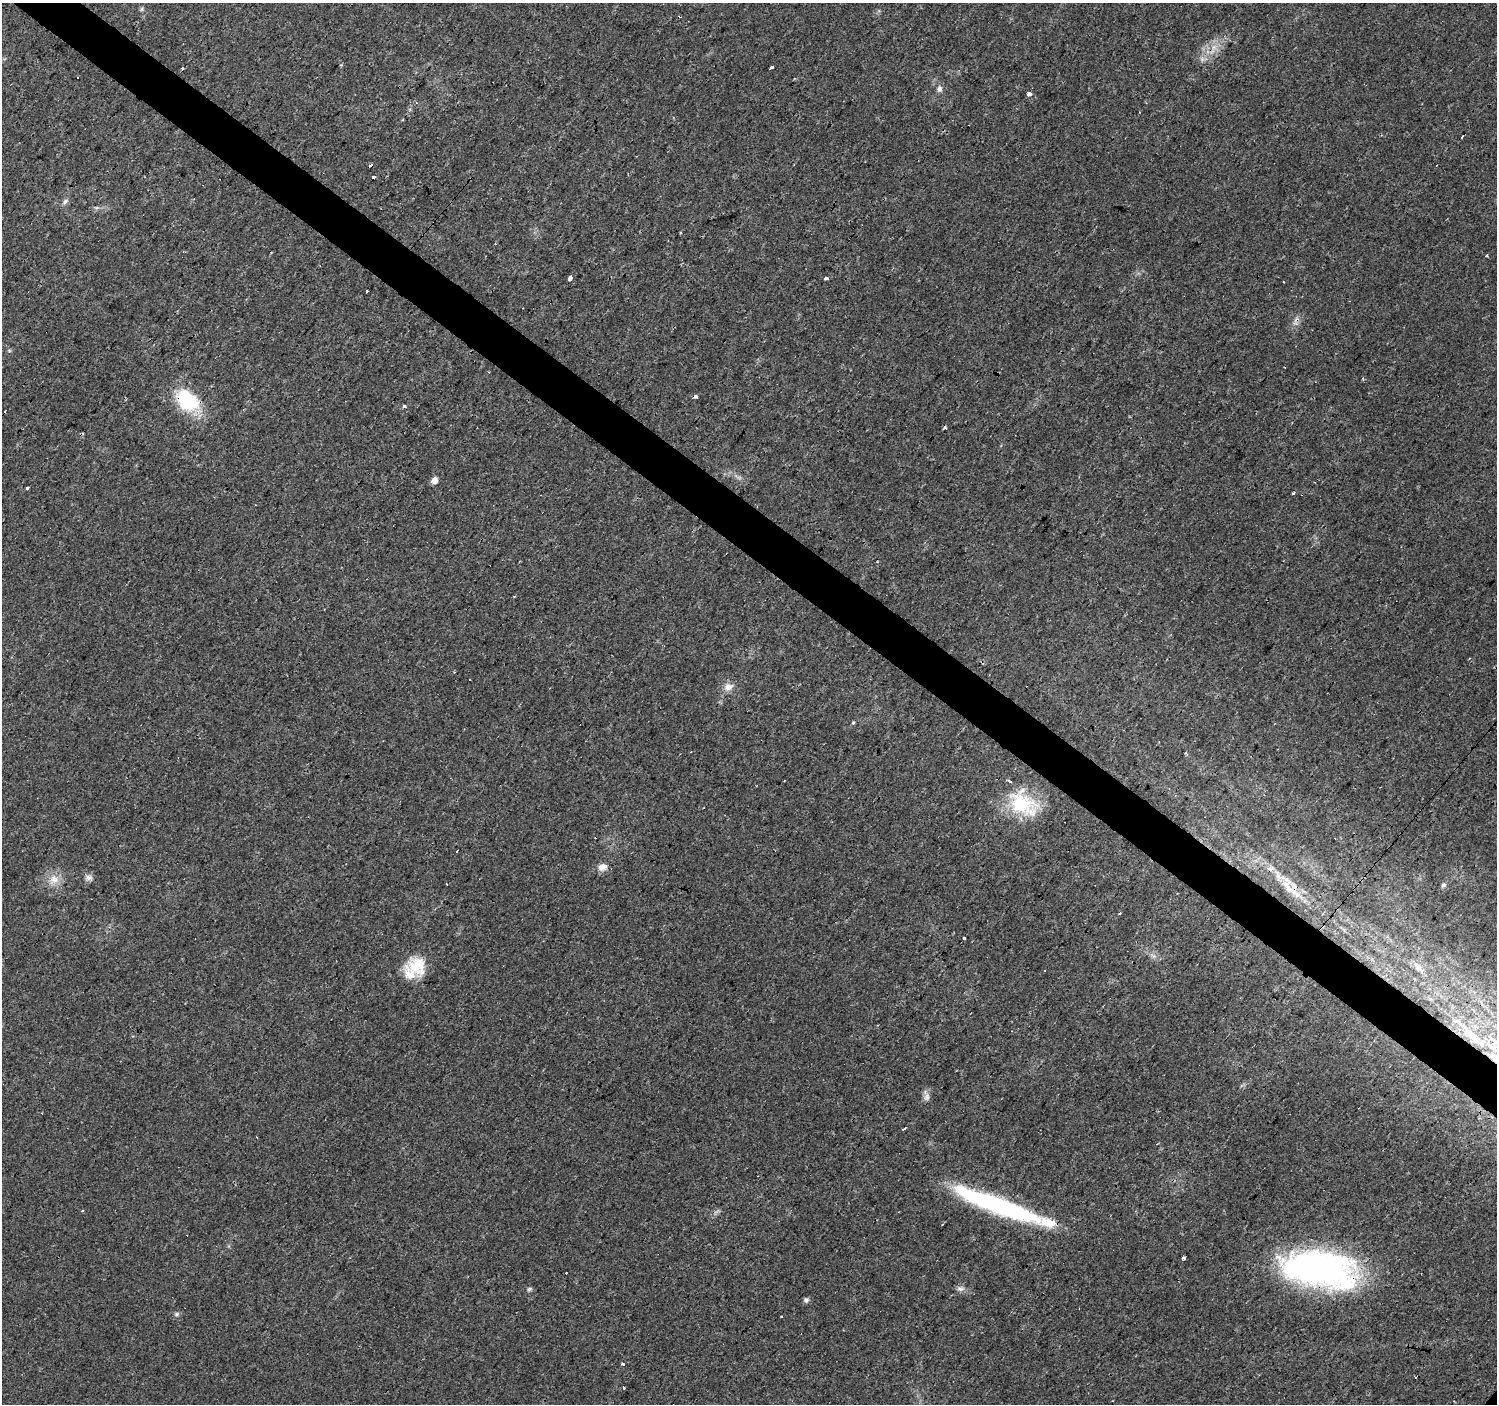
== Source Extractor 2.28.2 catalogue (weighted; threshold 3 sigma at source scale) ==
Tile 11 of 4 x 4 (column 3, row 3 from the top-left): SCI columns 2992-4486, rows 1573-2974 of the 5984 x 6013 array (HDU 1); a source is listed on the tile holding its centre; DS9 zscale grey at full resolution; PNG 1499 x 1406 px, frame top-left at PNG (2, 3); no overlay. Shown black and unused: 4% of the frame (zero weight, under 3 of 4 exposures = <1% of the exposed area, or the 3 px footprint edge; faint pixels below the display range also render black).
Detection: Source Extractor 2.28.2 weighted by HDU 2 'WHT'; one run over the whole footprint, this tile lists its part. Background 0.0294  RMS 0.0034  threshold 0.0154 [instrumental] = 3 sigma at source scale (4.5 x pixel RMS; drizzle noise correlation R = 1.50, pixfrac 1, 0.0396/0.0396 arcsec/px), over >= 5 px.
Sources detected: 67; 16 cosmic-ray / hot-pixel residue — not listed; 3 inside a brighter listed object's ellipse — not listed separately; the other 48 listed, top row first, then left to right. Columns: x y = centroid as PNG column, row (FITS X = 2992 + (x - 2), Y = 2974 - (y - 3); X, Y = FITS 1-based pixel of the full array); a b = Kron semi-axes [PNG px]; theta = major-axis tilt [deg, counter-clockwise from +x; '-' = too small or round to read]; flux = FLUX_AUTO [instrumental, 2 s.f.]
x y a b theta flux
142 9 7 4 88 0.55
1202 59 6 6 - 0.9
771 67 4 3 - 4.7
183 69 3 3 - 1.5
939 89 7 6 - 1.3
1029 94 3 3 - 5.9
1462 136 3 2 - 0.55
371 166 3 3 - 3.1
374 177 3 3 - 1.7
65 201 8 6 47 1.1
1487 255 3 3 - 0.48
570 278 4 3 - 6.4
826 278 3 3 - 2.1
1283 282 3 2 - 0.41
367 291 3 3 - 4.1
9 351 6 4 -1 0.43
187 401 35 23 -40 19
404 407 3 3 - 3
944 428 5 4 - 0.44
434 480 6 5 - 3
27 488 4 3 - 1.6
1293 493 3 3 - 1.6
514 597 3 2 - 0.36
728 687 12 9 11 2.6
853 723 5 4 - 0.39
1023 804 43 26 -28 20
456 851 3 3 - 2.6
602 867 11 9 14 2.5
88 878 8 7 - 1.3
54 879 14 11 -25 3.8
1287 885 29 14 -68 7.4
1444 885 6 6 - 0.82
964 938 3 3 - 1.6
417 965 26 23 1 10
1418 968 23 7 -46 3.1
1045 970 3 3 - 0.69
927 1097 12 8 72 1.6
904 1128 3 3 - 3.3
997 1205 96 15 -21 58
942 1224 3 3 - 0.63
1183 1258 3 3 - 3.3
1319 1268 76 36 -9 120
529 1289 7 5 29 0.73
960 1289 11 6 4 1.2
806 1300 6 6 - 0.99
177 1314 6 5 - 0.67
623 1364 3 3 - 1.9
1415 1377 3 2 - 0.47
Overlapping masked pixels (flux is a lower limit): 5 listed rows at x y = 371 166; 187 401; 1287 885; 997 1205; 1319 1268